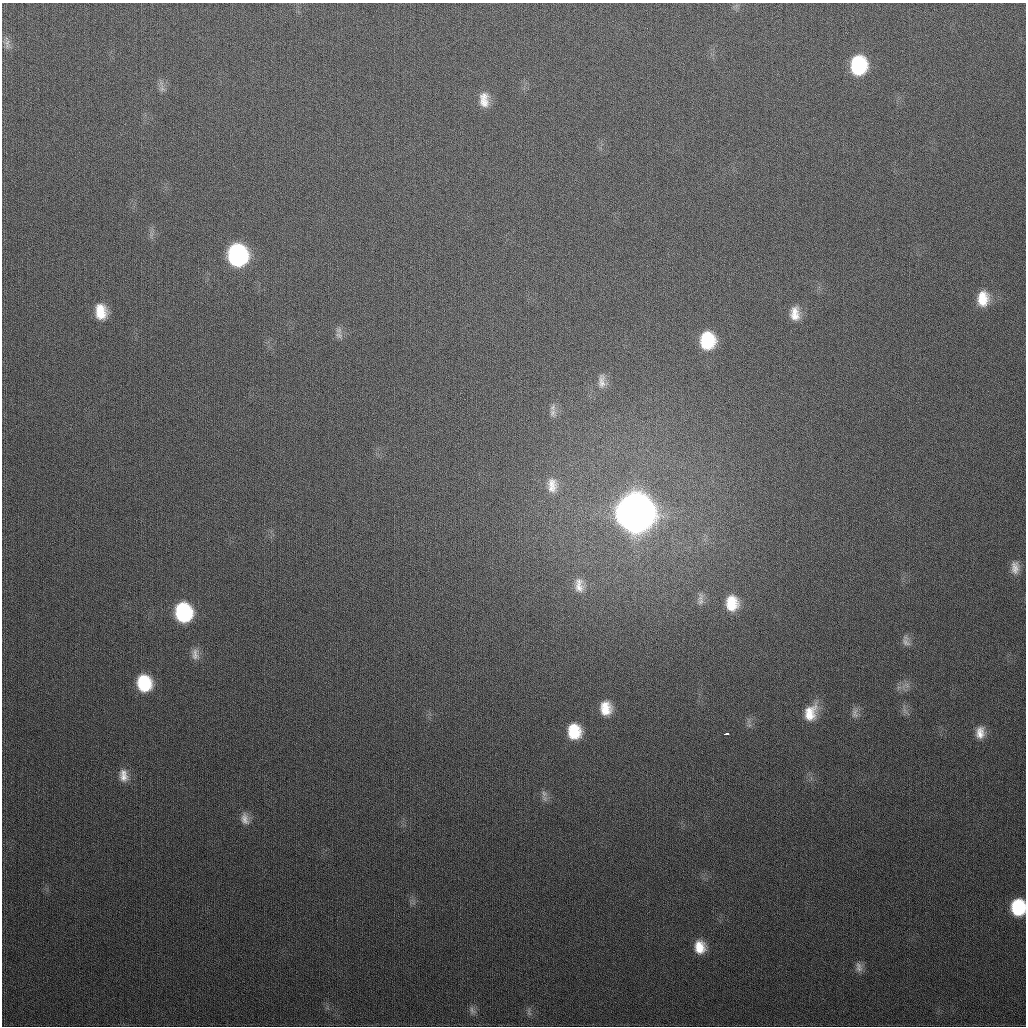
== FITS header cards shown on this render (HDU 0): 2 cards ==
NAXIS1  =                 1024
NAXIS2  =                 1024

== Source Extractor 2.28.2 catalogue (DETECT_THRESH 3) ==
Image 1024 x 1024 px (HDU 0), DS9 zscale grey, 1 PNG px = 1 image px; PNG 1028 x 1028 px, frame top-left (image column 1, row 1024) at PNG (2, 3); no overlay
Background 304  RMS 12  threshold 35.9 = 3 sigma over >= 5 px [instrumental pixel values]
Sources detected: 38; all 38 listed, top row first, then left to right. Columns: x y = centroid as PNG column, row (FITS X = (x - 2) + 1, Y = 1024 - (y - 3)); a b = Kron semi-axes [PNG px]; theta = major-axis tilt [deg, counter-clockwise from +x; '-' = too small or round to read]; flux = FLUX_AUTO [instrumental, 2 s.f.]
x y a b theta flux
7 44 14 7 88 4.2e+03
858 65 17 13 85 6.3e+04
162 88 10 8 -82 3.9e+03
484 100 17 10 -88 1.1e+04
237 255 16 13 -82 1.6e+05
983 299 18 13 84 1.8e+04
101 312 16 11 -82 1.8e+04
795 314 17 11 -90 1.1e+04
339 335 11 7 -28 3.6e+03
707 340 16 13 -89 4.2e+04
602 381 20 9 -89 6.8e+03
552 413 13 9 79 5.3e+03
552 485 20 12 -88 1.1e+04
635 512 18 16 -88 3.5e+06
1015 568 17 10 -89 7.2e+03
579 585 19 11 -85 8.9e+03
700 598 14 8 80 4.7e+03
732 603 17 14 -89 2.2e+04
183 612 15 13 -79 8.7e+04
906 642 14 9 -50 4.7e+03
195 654 17 9 -86 5.8e+03
144 683 15 13 -76 4.2e+04
907 685 9 7 -36 3.8e+03
606 708 16 13 -86 1.7e+04
905 710 10 4 -55 2.7e+03
810 713 20 14 67 1.8e+04
855 713 15 9 90 4.8e+03
574 731 15 13 -83 2.8e+04
980 733 14 10 84 8.5e+03
726 734 5 3 - 5.5e+03
123 775 17 11 -81 8.5e+03
544 793 11 7 89 3.5e+03
245 819 16 9 -76 6.3e+03
1018 907 13 11 -90 4.9e+04
700 947 14 12 -85 1.5e+04
859 967 15 8 -76 4.7e+03
472 1011 12 7 -59 3.5e+03
529 1012 12 5 -79 2.5e+03
At the frame edge (FLAGS 8, measured only in part): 1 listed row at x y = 1018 907